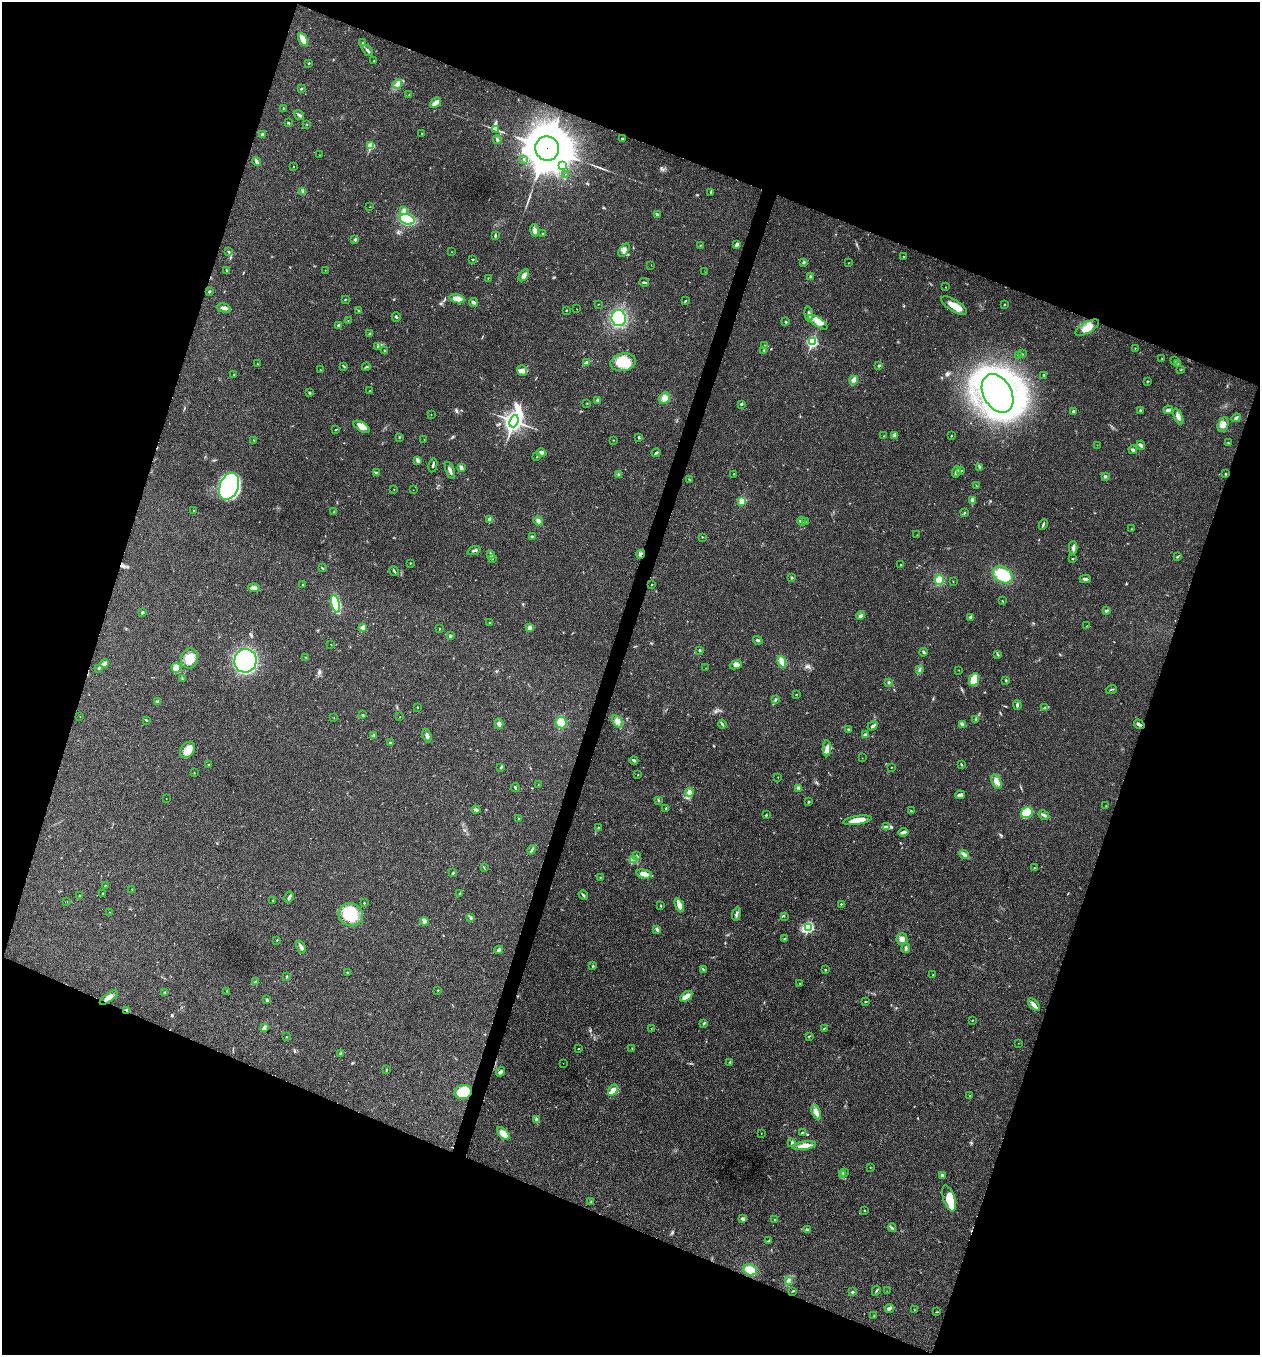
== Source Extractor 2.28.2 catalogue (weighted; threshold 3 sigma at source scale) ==
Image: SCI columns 267-5297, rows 3-5412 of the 5432 x 5418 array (HDU 1 of 3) = the unmasked area's bounding box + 8 px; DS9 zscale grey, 4 x 4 block average (1 PNG px = mean of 4 x 4 image px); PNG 1262 x 1357 px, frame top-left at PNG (2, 2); each listed source drawn as its Kron ellipse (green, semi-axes under 4 px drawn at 4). Shown black and unused: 40% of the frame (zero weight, under 3 of 4 exposures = <1% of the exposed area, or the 3 px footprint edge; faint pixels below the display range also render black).
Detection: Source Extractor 2.28.2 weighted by HDU 2 'WHT'. Background 0.0221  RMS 0.0041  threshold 0.0183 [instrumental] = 3 sigma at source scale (4.5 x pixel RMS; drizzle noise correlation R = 1.50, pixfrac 1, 0.05/0.05 arcsec/px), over >= 5 px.
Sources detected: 384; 1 too faint to see at this stretch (4 x 4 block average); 2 cosmic-ray / hot-pixel residue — neither listed nor drawn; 3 coinciding with a brighter row at this scale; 8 inside a brighter listed object's ellipse — not listed separately; the other 370 listed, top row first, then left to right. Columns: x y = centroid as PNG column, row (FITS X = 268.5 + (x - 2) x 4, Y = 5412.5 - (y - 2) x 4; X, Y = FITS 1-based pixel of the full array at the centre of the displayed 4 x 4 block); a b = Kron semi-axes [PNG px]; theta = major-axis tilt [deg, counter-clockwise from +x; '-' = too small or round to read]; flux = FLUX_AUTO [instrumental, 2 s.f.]
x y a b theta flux
303 39 7 3 -58 32
363 43 2 2 - 1.1
367 50 6 2 -51 4.4
374 61 2 2 - 1.7
308 63 2 2 - 1.4
397 84 5 4 - 7.9
301 89 2 2 - 2
409 95 2 2 - 0.73
435 103 6 3 42 13
283 109 2 2 - 0.86
299 115 5 2 - 4
288 123 3 2 - 2.3
307 125 2 2 - 1.1
495 129 2 2 - 1.1
422 133 3 2 - 1.4
263 135 3 2 - 7.7
497 139 4 2 - 2.6
622 139 2 2 - 2.2
371 146 2 2 - 100
547 148 12 12 - 10000
320 155 2 2 - 0.87
524 159 2 2 - 1.2
257 162 4 2 - 6.8
293 166 2 2 - 0.78
563 166 4 3 - 5.9
565 174 2 2 - 1.5
303 191 3 3 - 4.7
711 192 2 2 - 1.5
370 207 2 2 - 0.69
404 210 3 3 - 7.9
657 214 2 2 - 1.6
407 219 7 5 -16 74
535 230 6 3 -69 6.7
542 234 2 2 - 1.6
495 236 4 2 - 2.9
355 240 3 2 - 4
700 245 2 2 - 0.99
737 245 4 3 - 6.8
624 250 7 4 57 8.9
229 252 3 2 - 2.3
452 252 3 2 - 0.58
903 257 2 2 - 1.4
472 259 2 2 - 1.2
804 262 3 2 - 3
848 263 2 2 - 0.58
651 265 2 2 - 0.34
227 270 3 2 - 2
325 270 2 2 - 0.71
705 272 2 2 - 0.59
524 275 7 4 57 8.6
810 276 2 2 - 2.5
488 278 2 2 - 0.73
644 282 4 2 - 2.8
946 287 2 2 - 0.81
209 292 3 2 - 2
345 299 2 2 - 1.1
457 299 8 4 -14 23
685 301 4 2 - 2.2
473 302 4 3 - 3.9
598 304 2 2 - 1.1
1005 305 3 2 - 1.5
954 306 14 5 -32 28
224 308 7 3 -14 6.6
577 309 2 2 - 0.5
566 310 2 2 - 1.2
359 311 3 2 - 2.1
809 314 7 2 -82 9.5
396 317 5 2 - 3
619 318 8 7 - 150
348 321 2 2 - 0.69
786 322 2 2 - 1.9
818 322 11 4 -33 20
338 325 3 2 - 2.7
1087 328 13 5 28 25
370 333 3 2 - 1.5
813 342 3 2 - 270
765 345 2 2 - 0.79
378 346 3 2 - 2.3
1135 348 2 2 - 1.5
384 350 3 2 - 1.3
764 351 2 2 - 2.1
1022 354 2 2 - 1
1018 355 2 2 - 1.5
1162 359 2 2 - 1.2
1174 361 2 2 - 0.95
586 362 3 2 - 2.6
623 362 12 9 10 61
257 364 2 2 - 0.54
1178 364 4 3 - 4
344 366 3 2 - 1.7
879 366 2 2 - 3.3
366 367 4 2 - 2
1181 369 2 2 - 1
320 370 2 2 - 1
522 371 5 4 - 8.7
234 375 2 2 - 1.7
1044 375 3 2 - 2.1
854 380 4 3 - 10
1147 381 2 2 - 1.4
370 391 2 2 - 1.1
309 393 3 2 - 1.3
998 393 21 14 -61 1400
664 398 6 5 - 13
598 400 4 3 - 4.4
587 403 2 2 - 1.2
741 404 3 2 - 3.4
1140 410 2 2 - 1.3
1168 410 5 3 - 7.1
1073 411 2 2 - 11
431 414 2 2 - 0.69
1178 417 8 3 -68 9.9
1236 418 5 3 - 5
514 421 6 3 69 1100
1223 425 7 5 74 17
362 427 9 4 -31 19
335 429 2 2 - 1
884 436 2 2 - 0.96
895 436 3 2 - 2.9
951 436 2 2 - 1.5
399 437 2 2 - 0.98
639 438 3 2 - 2.1
424 439 2 2 - 0.63
254 440 2 2 - 1.1
613 440 2 2 - 1
1228 443 2 2 - 1.1
1097 445 2 2 - 0.6
1141 445 5 3 - 4.6
1133 450 4 3 - 4.6
541 453 5 3 - 7.2
656 453 4 2 - 2.7
537 457 2 2 - 0.9
418 460 4 2 - 12
433 465 7 2 79 3.5
461 468 3 2 - 12
980 468 2 2 - 1.1
450 470 9 2 -70 7.2
961 471 2 2 - 1.6
956 472 6 2 72 4.7
376 473 3 2 - 4.3
734 474 2 2 - 1.1
1225 474 3 2 - 1.3
618 475 2 2 - 2.3
1105 476 3 2 - 2.9
689 479 3 2 - 1.1
229 486 14 9 68 220
976 486 3 2 - 1.4
394 489 2 2 - 1.6
413 490 2 2 - 0.4
972 500 4 2 - 2.7
742 501 4 3 - 17
194 511 2 2 - 0.9
334 512 2 2 - 1.1
964 513 2 2 - 1.6
490 520 2 2 - 30
538 521 4 4 - 6.2
801 521 4 2 - 2.6
805 522 3 2 - 1
1043 525 5 2 - 3.3
1132 529 3 2 - 1.5
917 535 2 2 - 0.61
532 536 3 2 - 1.8
702 537 2 2 - 0.96
1073 548 7 3 -88 6.1
474 551 7 2 20 4.5
641 554 4 2 - 4.1
491 555 4 2 - 3.2
1177 557 2 2 - 2.4
493 559 2 2 - 0.85
1072 559 2 2 - 2
410 563 2 2 - 0.74
900 565 3 2 - 1.3
322 568 3 2 - 1.5
394 571 5 2 - 2.7
1003 575 10 7 -31 87
792 577 2 2 - 7.4
1085 579 5 2 - 4.7
939 580 5 4 - 26
953 582 2 2 - 0.75
652 584 2 2 - 1.4
303 585 2 2 - 1.6
254 588 5 3 - 8.5
1002 601 2 2 - 1.2
336 604 9 4 -76 130
1107 610 3 2 - 2
142 612 3 2 - 3.4
861 616 4 3 - 4.9
971 617 3 3 - 6.7
490 622 3 2 - 1.4
1087 626 2 2 - 0.85
363 627 2 2 - 41
530 628 2 2 - 39
440 629 2 2 - 1.3
450 636 3 2 - 2.4
758 640 5 2 - 3.4
331 644 2 2 - 0.79
700 650 3 2 - 2.6
924 652 4 3 - 3.5
998 654 3 2 - 2.3
189 658 10 8 77 38
306 658 2 2 - 2.9
245 661 12 11 - 410
782 662 6 4 -71 16
104 663 5 3 - 5
736 665 6 4 24 8.8
99 668 3 2 - 2.3
176 668 5 4 - 28
706 668 2 2 - 0.57
920 669 3 2 - 2.1
959 670 2 2 - 0.57
182 678 4 2 - 2
974 680 7 4 66 31
1006 680 2 2 - 1.4
889 682 3 2 - 2.9
1111 689 6 2 18 1.3
796 695 2 2 - 1
775 699 4 2 - 2.5
158 701 3 3 - 3.8
1017 705 5 2 - 4.7
417 707 2 2 - 1.4
1045 708 4 2 - 5.3
363 715 2 2 - 2
80 717 2 2 - 0.65
400 717 2 2 - 0.65
334 718 2 2 - 0.55
976 719 2 2 - 1.3
146 720 3 2 - 1.4
617 721 6 4 -58 11
561 723 5 5 - 45
499 724 5 4 - 8
722 724 4 2 - 3.2
1139 724 5 2 - 6.7
962 725 2 2 - 2.4
872 726 5 2 - 4.2
849 729 3 2 - 3.3
374 735 3 2 - 2.7
866 735 3 2 - 9.3
427 736 7 3 -69 7.2
390 742 2 2 - 6.8
827 748 8 4 88 12
187 750 9 6 51 23
862 758 2 2 - 0.6
634 760 4 2 - 3.6
209 764 2 2 - 2.7
962 765 3 2 - 1.5
501 767 4 2 - 2.3
891 767 2 2 - 1.6
194 773 2 2 - 0.81
637 775 2 2 - 0.85
778 777 2 2 - 1.1
996 781 8 4 -69 12
538 784 2 2 - 0.75
515 787 4 2 - 3
798 788 4 2 - 2.4
689 792 4 4 - 9.6
960 795 5 2 - 9.6
166 798 2 2 - 0.98
658 800 3 2 - 1.8
809 802 3 2 - 1.7
1106 806 2 2 - 0.99
666 808 3 2 - 1.6
476 810 4 2 - 6.9
911 811 2 2 - 1.4
1027 813 6 5 - 58
766 815 2 2 - 3.6
1044 815 6 2 -30 5.9
518 819 2 2 - 1.1
857 820 14 4 9 29
887 827 3 2 - 4.2
598 828 3 2 - 2.8
903 832 5 2 - 6.2
532 850 5 2 - 3.2
964 854 5 3 - 6.3
637 855 2 2 - 1.2
634 860 3 2 - 2.3
484 868 2 2 - 0.79
1034 868 2 2 - 1.1
453 873 2 2 - 1.7
644 874 8 3 -13 21
600 877 2 2 - 0.86
106 885 2 2 - 0.8
132 889 2 2 - 1.2
103 893 2 2 - 2.8
460 893 2 2 - 1.5
583 895 5 2 - 3.2
80 896 2 2 - 1.2
289 897 6 2 61 6.2
273 900 2 2 - 1.6
67 901 2 2 - 0.49
364 903 2 2 - 1.7
841 904 2 2 - 1.6
679 905 6 2 -69 25
661 906 3 2 - 1.4
109 912 2 2 - 0.57
736 914 7 3 75 5.8
351 915 12 11 - 86
784 916 2 2 - 0.71
471 918 4 2 - 3.4
424 921 4 3 - 5.5
809 927 4 3 - 140
657 929 4 4 - 4.3
785 939 2 2 - 3.2
902 939 6 5 - 10
277 940 2 2 - 0.94
301 947 7 3 -69 9.9
906 948 5 3 - 4.5
499 950 4 3 - 6.4
593 966 2 2 - 3.5
703 969 3 2 - 2.3
825 970 2 2 - 2.9
347 972 2 2 - 1.2
933 975 2 2 - 0.68
286 977 3 2 - 1.8
255 982 2 2 - 3.3
800 983 2 2 - 0.79
438 990 2 2 - 1.1
227 991 2 2 - 0.81
165 993 3 2 - 6.3
686 996 7 3 35 17
109 998 10 4 37 13
267 1000 3 2 - 3.9
865 1001 2 2 - 0.92
1034 1005 7 3 -48 8.7
127 1010 3 2 - 4.3
972 1020 2 2 - 0.78
704 1023 3 2 - 3.4
264 1028 4 2 - 8.6
824 1028 2 2 - 0.76
651 1029 2 2 - 0.63
809 1036 3 2 - 1.3
286 1037 2 2 - 0.96
1018 1043 2 2 - 0.49
632 1048 2 2 - 1
578 1049 2 2 - 1.2
341 1053 3 2 - 2.7
730 1062 3 2 - 2.7
563 1063 2 2 - 0.35
386 1070 3 2 - 1.8
501 1072 5 3 - 5.1
613 1090 6 4 59 10
463 1092 9 7 16 66
969 1096 2 2 - 1.2
816 1112 7 4 -70 11
537 1120 3 2 - 2.1
802 1132 2 2 - 3
761 1133 2 2 - 0.7
503 1134 7 4 -47 22
792 1143 3 3 - 3.9
804 1146 11 4 7 18
870 1167 2 2 - 0.77
844 1172 2 2 - 1.3
842 1175 3 2 - 3.8
942 1175 3 2 - 5.3
949 1198 13 6 -72 52
591 1202 2 2 - 0.92
865 1211 2 2 - 1.1
743 1219 4 3 - 3.9
774 1219 2 2 - 1.1
892 1228 4 2 - 2.2
807 1230 3 2 - 4.5
769 1241 2 2 - 1.5
750 1270 7 5 -24 30
789 1280 2 2 - 1.6
793 1291 2 2 - 1.4
876 1291 5 2 - 2.5
887 1291 2 2 - 0.51
852 1292 2 2 - 8.7
890 1308 4 2 - 3.2
914 1309 2 2 - 0.85
937 1312 2 2 - 1.1
873 1316 2 2 - 1.3
Overlapping masked pixels (flux is a lower limit): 4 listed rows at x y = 547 148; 641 554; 1139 724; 127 1010
Diffuse or blended objects may show on this block-average render without a row.